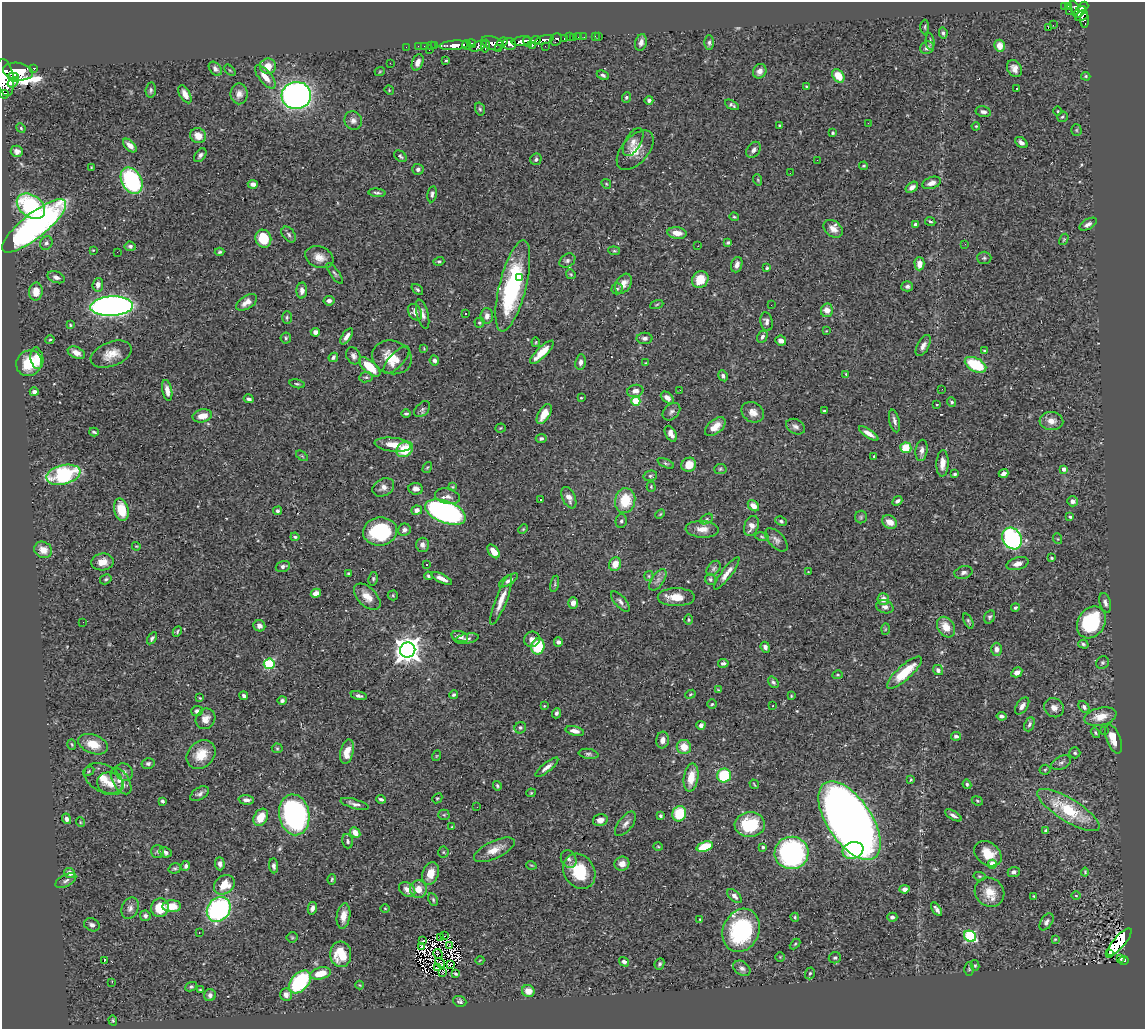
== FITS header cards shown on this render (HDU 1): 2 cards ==
NAXIS1  =                 1143
NAXIS2  =                 1027

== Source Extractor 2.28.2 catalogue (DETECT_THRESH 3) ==
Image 1143 x 1027 px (HDU 1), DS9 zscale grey, 1 PNG px = 1 image px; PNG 1147 x 1031 px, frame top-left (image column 1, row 1027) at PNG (2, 2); each listed source drawn as its Kron ellipse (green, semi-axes under 4 px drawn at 4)
Background 0.568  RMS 0.026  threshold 0.0793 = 3 sigma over >= 5 px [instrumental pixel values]
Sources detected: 515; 9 with non-positive FLUX_AUTO (blend fragments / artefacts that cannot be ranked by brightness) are neither listed nor drawn; of the other 506, the 500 brightest by FLUX_AUTO listed and drawn (6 fainter detections omitted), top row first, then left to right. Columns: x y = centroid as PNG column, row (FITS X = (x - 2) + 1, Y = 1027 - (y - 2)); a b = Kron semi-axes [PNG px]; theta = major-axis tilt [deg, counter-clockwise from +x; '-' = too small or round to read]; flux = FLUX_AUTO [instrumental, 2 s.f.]
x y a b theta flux
1064 6 3 3 - 16
1069 7 3 3 - 100
1083 7 6 4 39 300
1074 8 7 3 -68 130
1069 11 3 2 - 13
1080 12 7 3 40 190
1081 16 7 5 26 240
1084 19 8 4 -87 57
1053 25 2 2 - 4700
925 27 7 3 89 2.4
1048 27 3 2 - 13
943 33 6 4 -83 3.6
595 36 2 2 - 4.3
598 36 3 2 - 2.1
570 37 3 2 - 2.1
574 37 4 3 - 32
578 37 2 2 - 3.7
584 37 2 2 - 4.3
556 39 6 5 - 200
564 39 4 3 - 78
536 40 4 3 - 240
544 40 9 4 15 700
521 41 9 4 8 1200
527 41 5 3 - 580
930 41 8 4 -84 3.3
502 42 5 4 - 340
641 42 8 6 73 7.6
492 43 11 6 -19 380
709 43 7 5 90 4
472 44 4 4 - 280
509 44 6 6 - 590
435 45 3 2 - 1.7
454 45 14 4 4 1500
466 45 5 2 - 160
532 45 4 3 - 82
418 46 2 2 - 4.8
425 46 3 2 - 17
431 46 2 2 - 9.9
478 46 9 4 26 360
485 46 6 4 81 350
545 46 2 2 - 2.2
1000 46 6 5 - 18
406 47 2 2 - 7
927 48 7 6 - 6.5
499 49 3 3 - 110
429 50 3 2 - 10
446 60 3 3 - 2.1
418 62 9 5 69 10
390 63 2 2 - 1.1
268 66 8 7 - 21
34 68 3 3 - 61
1014 68 9 7 -63 12
215 69 8 5 -52 5.4
230 70 7 2 -44 1.7
380 71 5 3 - 1.5
760 71 7 6 - 10
18 72 15 8 -8 2400
603 75 6 4 -26 3.6
838 76 7 5 -54 32
1086 76 5 4 - 2
5 77 18 8 -81 3100
14 77 5 4 - 500
265 77 14 6 -51 19
13 82 6 4 38 460
807 87 3 3 - 2.7
1017 89 3 2 - 1.2
151 90 7 5 83 3.8
389 90 5 4 - 1.6
4 94 4 2 - 36
185 94 10 5 -61 13
239 94 10 8 89 11
296 96 15 13 5 650
626 97 5 4 - 2.4
649 100 4 4 - 3.8
732 105 7 4 -29 4
480 109 6 4 -73 3
1058 111 5 3 - 1.5
983 112 8 5 -13 5.5
1062 117 5 5 - 3.1
353 120 9 8 - 8.5
868 123 3 2 - 1.6
779 125 3 3 - 1.8
976 126 4 3 - 1.6
21 128 5 4 - 2.3
1076 130 5 5 - 2.3
833 133 3 3 - 2.3
198 136 8 7 - 21
633 142 15 8 60 12
1021 143 7 4 -38 6.8
130 145 8 5 -43 14
635 150 23 13 49 27
754 150 9 6 54 6.2
17 151 6 5 - 8.8
200 155 8 5 52 5.2
400 156 7 5 -37 3
536 159 6 5 - 4.2
817 160 2 2 - 1.1
864 166 4 3 - 2.2
91 167 3 2 - 1.3
418 169 5 5 - 5
790 173 2 2 - 1.2
758 180 6 3 -72 2
132 181 14 10 -61 230
931 183 9 5 20 10
253 184 5 4 - 7.5
606 184 5 4 - 1.9
912 187 7 4 35 7.6
377 193 9 4 -6 4.2
432 194 8 4 80 4.2
31 206 15 11 -36 180
734 217 5 3 - 2.1
930 221 5 4 - 3
915 224 4 4 - 5
1088 224 9 5 29 7.5
34 226 40 12 39 680
833 229 10 7 -38 16
677 233 9 5 -8 16
289 234 9 6 -52 4.8
263 239 9 8 - 52
1064 239 6 3 58 1.9
46 243 7 6 - 4.7
728 243 3 3 - 2.7
965 244 3 2 - 1.4
130 246 5 4 - 3.9
698 246 3 2 - 1.4
93 250 3 3 - 1.3
614 251 6 4 -6 2.4
117 252 2 2 - 16
220 252 5 3 - 2.8
319 257 14 10 -22 19
984 258 7 6 - 3.4
439 261 5 4 - 2.8
567 261 8 6 33 5
919 264 7 5 -89 18
737 265 8 5 71 9.3
767 268 3 3 - 2.2
335 273 12 4 -55 4
571 274 5 4 - 2
56 277 9 5 -21 6.4
519 278 3 2 - 5.7
700 279 9 7 52 33
623 284 11 7 57 13
98 285 7 5 84 7.5
513 286 47 13 76 210
907 286 6 5 - 5.3
417 289 7 4 -40 3.1
617 289 5 5 - 2.9
36 291 9 7 88 20
302 291 8 5 86 9
329 301 5 4 - 6.3
247 302 12 6 32 14
657 304 7 3 19 2
771 305 2 2 - 1.6
112 306 21 9 2 970
827 310 7 6 - 17
415 312 9 6 -58 11
423 314 15 6 -76 8.8
465 314 3 2 - 2.9
487 316 8 6 88 9
287 317 6 5 - 3.2
766 322 9 6 -79 6.6
479 323 5 5 - 2.5
70 325 4 3 - 2
826 331 3 3 - 1.2
315 332 4 4 - 7.8
347 336 9 4 56 9.2
762 337 6 4 62 4.4
286 338 5 5 - 3
645 338 8 5 1 5.4
50 340 4 4 - 1.9
781 341 5 5 - 6.6
536 342 5 3 - 1.9
923 346 11 6 62 8.9
424 349 4 3 - 1.6
984 351 4 4 - 1.8
542 352 15 5 44 27
76 353 9 5 -25 13
111 354 21 12 21 26
353 356 9 7 -64 7
333 357 5 4 - 4.2
392 357 20 16 -17 38
37 358 11 6 -81 23
396 360 17 7 47 15
434 360 5 4 - 5.5
581 362 8 5 83 7.3
29 363 13 12 - 47
645 363 3 2 - 1.2
975 365 11 6 -27 78
370 367 13 6 -41 44
846 374 3 3 - 1.6
723 376 6 4 -60 5
366 377 7 5 9 3.6
297 384 8 4 -12 2.9
942 389 2 2 - 2
167 390 10 5 -79 12
680 390 2 2 - 2.9
635 391 8 6 13 9.1
34 392 4 4 - 5.9
581 398 3 2 - 1.5
667 398 7 5 -40 9.2
249 399 5 3 - 4.3
636 401 4 4 - 81
951 402 5 4 - 3.2
937 404 3 2 - 1.2
422 409 9 6 46 5.2
824 411 3 3 - 2.7
671 412 10 7 45 6.1
753 412 12 9 -33 13
406 414 4 3 - 3.1
544 414 11 5 60 21
202 416 10 6 12 19
894 421 11 5 -77 7.5
1051 421 12 9 -3 15
715 427 12 7 38 20
796 427 10 7 -28 6.7
500 428 5 4 - 2
94 432 5 3 - 2.5
869 433 11 4 -34 12
671 434 8 5 -61 11
541 438 5 4 - 3.9
393 445 18 7 -6 26
906 448 5 5 - 47
405 449 9 7 38 49
922 450 11 6 83 9.3
302 456 7 3 -37 2.2
874 456 3 2 - 1.3
666 463 9 4 -24 3
942 463 13 6 87 13
689 465 7 7 - 22
427 468 6 3 57 2
720 469 6 5 - 2.8
1064 469 4 3 - 11
1004 473 5 4 - 8.2
955 474 4 3 - 2.7
63 475 17 9 14 160
650 476 7 5 14 3.4
383 487 11 8 29 10
452 487 3 3 - 1.7
651 487 5 4 - 2.3
416 489 7 5 -6 9.1
448 496 12 7 -13 10
569 498 11 6 -65 11
541 500 3 3 - 19
625 501 12 10 78 53
897 501 5 4 - 4.9
1072 501 5 5 - 7.5
753 506 6 4 -45 15
121 510 11 7 -76 39
417 510 5 4 - 6.4
278 511 4 4 - 3.6
445 512 21 10 -21 550
660 514 5 3 - 1.7
861 517 6 6 - 3.3
1070 517 3 3 - 2.5
707 519 7 4 29 3.2
621 521 7 5 77 4.2
781 521 6 4 -28 3.4
890 522 8 6 -29 17
751 526 10 7 69 13
523 529 5 4 - 2
702 529 16 8 -3 19
404 530 6 6 - 6.1
380 531 17 14 9 130
762 536 7 3 -9 2.3
295 537 4 3 - 2.5
1012 538 11 9 -59 270
1058 539 5 3 - 1.5
776 540 14 7 -47 8.5
422 545 7 6 - 6.7
136 546 4 3 - 1.6
43 550 9 8 - 18
494 551 8 5 -52 17
1052 558 4 3 - 2.3
102 562 11 8 5 17
426 564 3 2 - 3.3
615 564 7 6 - 18
1018 564 11 6 15 11
283 566 7 5 19 5.3
713 568 8 6 52 4.2
808 572 3 3 - 1.2
963 572 9 6 15 6.2
727 573 20 5 53 14
349 574 3 3 - 2.2
428 576 4 4 - 3.2
649 576 5 4 - 2.3
442 578 11 4 -25 12
106 579 6 5 - 2.9
373 579 7 4 81 3
710 579 6 5 - 3.8
509 580 11 4 32 5.7
658 580 12 6 57 8.3
555 584 8 3 78 2.6
316 593 5 4 - 10
393 595 5 5 - 2.3
367 597 16 9 -44 20
676 597 18 9 0 24
883 599 6 6 - 13
501 600 26 5 69 21
620 601 13 5 -49 6.6
573 603 6 5 - 9.7
1105 603 10 5 -74 6.3
885 607 9 6 -16 6.8
1015 608 4 3 - 3.2
990 617 7 5 60 3.4
688 620 5 4 - 2.1
968 621 8 3 -65 2.7
83 622 2 2 - 1.7
1091 622 17 13 56 150
259 626 6 5 - 9.2
946 627 11 8 -58 24
885 629 6 4 88 2
177 631 5 3 - 2.3
460 636 8 5 -15 9.5
152 638 6 4 56 4.8
467 639 12 5 11 5.7
532 639 8 7 - 9.8
558 642 4 4 - 5.5
1083 644 5 4 - 2.9
538 646 8 6 82 90
765 647 5 4 - 7.2
996 649 6 5 - 8
408 650 8 7 - 1800
723 663 5 4 - 3.4
1102 663 7 6 - 3.5
269 664 5 5 - 140
938 670 5 5 - 5.9
1017 672 6 4 30 11
904 673 22 7 42 56
838 675 5 4 - 1.9
773 682 6 4 -50 4.1
718 690 4 3 - 1.8
690 694 5 4 - 2.2
454 695 4 4 - 3.4
244 696 4 3 - 5
359 696 8 4 -12 5
791 696 3 3 - 1.7
200 698 3 2 - 1.5
282 700 4 4 - 4.3
712 704 5 5 - 2.4
544 706 4 3 - 1.5
773 706 3 2 - 2.2
1022 706 10 5 55 7.3
1084 707 6 4 -51 5
1054 708 10 9 - 11
197 711 6 5 - 5
556 713 5 4 - 3.8
1002 716 5 3 - 4.5
1100 717 16 8 13 25
206 719 11 9 53 12
1029 724 7 5 67 4.4
701 725 4 4 - 5.3
520 728 6 5 - 3.1
575 731 9 4 -14 10
1105 731 3 3 - 2
1095 733 5 4 - 3
956 736 5 4 - 3.7
1113 739 15 7 -70 27
663 740 8 6 85 9.6
72 744 5 3 - 2
93 744 15 9 -20 29
684 747 7 7 - 26
277 748 5 5 - 2.4
347 752 12 6 78 22
1075 753 5 5 - 3
588 754 10 5 -9 4.3
201 755 16 13 43 35
436 756 5 3 - 1.5
148 763 6 5 - 4.3
1061 763 10 6 28 6.4
547 767 14 4 39 9.4
1045 770 5 5 - 2.3
89 771 6 3 33 2.1
124 772 9 8 - 7
724 775 7 7 - 74
691 777 14 7 82 28
104 778 20 13 -28 28
911 780 4 3 - 1.7
121 781 15 8 -59 19
110 784 13 11 -21 19
754 784 5 2 - 1.5
967 784 5 4 - 3.2
497 786 5 4 - 2.7
531 793 5 4 - 1.9
200 794 10 6 32 6.2
437 798 5 4 - 2.1
381 799 5 3 - 3.6
246 800 7 4 -5 8.7
163 801 4 3 - 3.6
977 801 6 4 -23 2.5
355 804 14 4 -16 7
477 807 3 2 - 1.5
1068 810 36 11 -32 97
679 814 8 7 - 55
294 815 20 15 -81 410
444 815 5 5 - 2.5
953 815 9 4 -31 5.6
661 816 4 3 - 3.4
261 817 9 6 59 31
66 819 5 4 - 5.6
600 820 7 6 - 10
849 821 45 22 -56 2600
80 822 5 3 - 1.6
625 824 14 7 52 9
750 825 15 12 3 84
452 827 3 3 - 1.5
1046 831 4 4 - 5.7
355 833 6 4 -46 16
348 841 7 5 -74 3.6
658 847 5 3 - 1.6
705 847 8 5 18 68
763 847 3 3 - 2.6
494 850 22 8 25 23
853 850 10 8 19 130
158 851 6 6 - 3.7
165 852 6 5 - 5.3
443 852 5 5 - 2.2
791 853 17 16 - 290
988 854 15 11 -38 33
569 859 9 7 -61 7
220 864 6 5 - 6.5
622 864 7 7 - 13
992 864 4 4 - 45
531 865 5 3 - 1.6
186 866 5 4 - 4.6
274 866 7 4 -86 5
175 868 6 5 - 3.1
579 871 18 15 -58 65
1014 872 6 5 - 5.8
1085 872 4 4 - 2.4
70 873 6 5 - 10
431 873 12 8 70 23
979 876 6 4 -11 2.4
332 879 5 3 - 2.3
66 880 11 6 28 6.2
224 885 11 9 36 33
407 889 9 6 -39 12
418 889 9 8 - 20
904 889 5 4 - 6.4
989 892 15 14 - 30
734 896 9 5 -44 6.2
1034 896 3 2 - 1.5
1076 896 5 3 - 1.8
433 900 7 4 -64 2.8
172 906 9 6 2 27
130 908 11 8 66 8
160 908 9 8 - 41
312 908 6 4 77 6.2
385 908 5 3 - 1.6
219 909 13 11 50 290
937 909 8 3 -56 5.8
145 916 5 5 - 4.8
343 916 13 6 82 17
795 917 4 3 - 2.2
892 917 5 4 - 4.8
700 920 3 3 - 1.4
1046 922 9 5 56 6.7
92 925 8 6 -27 5.9
741 930 22 18 66 190
199 933 3 2 - 2
445 936 3 2 - 2.2
970 936 6 5 - 180
292 937 5 5 - 2.1
440 937 3 2 - 1.7
1055 939 4 3 - 1.6
423 941 3 2 - 3
1119 942 17 6 49 240
795 944 6 4 45 2.2
421 946 3 3 - 2.2
449 946 2 2 - 1.9
341 954 13 10 -85 47
438 954 5 3 - 4.1
1109 954 3 3 - 5.9
780 957 5 4 - 1.8
835 958 6 5 - 3.4
1121 959 3 2 - 14
480 960 4 3 - 1.2
104 961 3 3 - 19
1124 961 5 3 - 36
624 962 5 4 - 5.3
440 963 5 3 - 1.5
450 964 3 2 - 1.7
659 964 6 4 63 3.3
975 965 5 4 - 2.5
437 968 4 2 - 1.3
742 968 9 6 -36 6.7
969 969 6 5 - 2.5
320 973 11 6 14 32
442 973 3 2 - 1.9
810 973 6 4 72 3.1
456 974 4 3 - 2.8
112 982 2 2 - 280
300 982 13 8 48 140
360 985 4 4 - 1.6
191 987 6 4 25 2.9
200 990 4 3 - 2.1
528 991 6 6 - 20
210 995 6 6 - 6.9
286 995 6 5 - 10
460 1001 7 5 -20 4.2
113 1020 5 4 - 2.1
At the frame edge (FLAGS 8, measured only in part): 2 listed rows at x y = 5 77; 4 94
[6 fainter detections neither listed nor drawn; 9 non-positive-flux detections neither listed nor drawn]